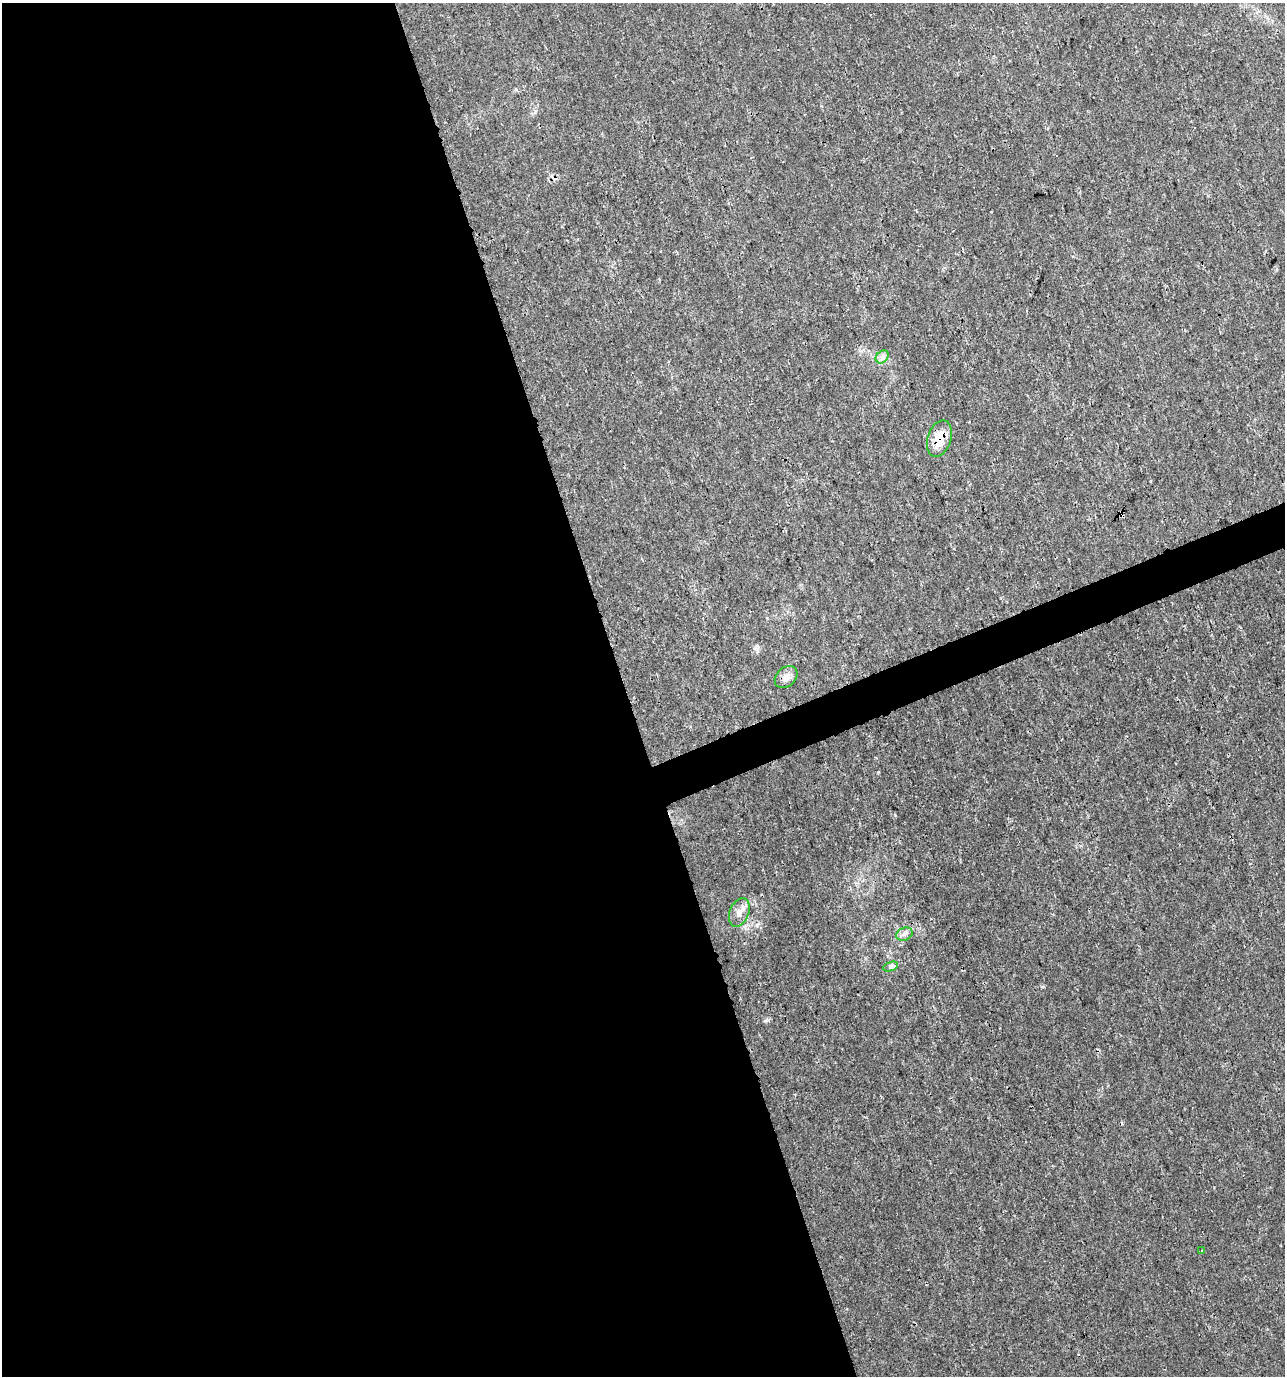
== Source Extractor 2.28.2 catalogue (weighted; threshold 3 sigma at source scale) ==
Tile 9 of 4 x 4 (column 1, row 3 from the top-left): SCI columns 135-1417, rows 1377-2750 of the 5348 x 5507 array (HDU 1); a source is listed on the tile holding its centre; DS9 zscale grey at full resolution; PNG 1287 x 1378 px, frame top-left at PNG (2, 3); each listed source drawn as its Kron ellipse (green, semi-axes under 4 px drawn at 4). Shown black and unused: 50% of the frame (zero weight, under 3 of 4 exposures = <1% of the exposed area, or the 3 px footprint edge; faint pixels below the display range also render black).
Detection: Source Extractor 2.28.2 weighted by HDU 2 'WHT'; one run over the whole footprint, this tile lists its part. Background 0.0058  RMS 0.0019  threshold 0.00852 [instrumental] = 3 sigma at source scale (4.5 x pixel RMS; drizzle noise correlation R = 1.50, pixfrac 1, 0.0396/0.0396 arcsec/px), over >= 5 px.
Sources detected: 9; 2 cosmic-ray / hot-pixel residue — neither listed nor drawn; the other 7 listed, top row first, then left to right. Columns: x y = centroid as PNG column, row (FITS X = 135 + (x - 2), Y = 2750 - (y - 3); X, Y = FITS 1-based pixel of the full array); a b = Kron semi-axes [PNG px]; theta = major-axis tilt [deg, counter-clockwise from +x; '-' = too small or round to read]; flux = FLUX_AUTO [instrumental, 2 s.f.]
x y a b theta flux
882 357 7 5 45 0.64
939 439 19 11 73 4.5
786 677 12 9 42 1.4
739 912 15 9 68 1.6
904 934 8 6 20 0.69
890 967 8 4 19 0.47
1201 1251 3 3 - 0.46
Overlapping masked pixels (flux is a lower limit): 1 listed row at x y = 939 439